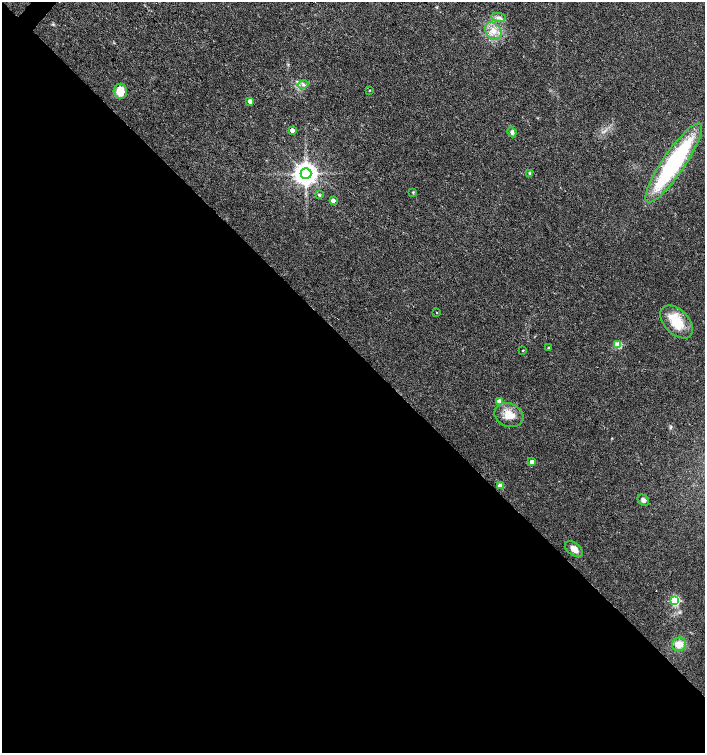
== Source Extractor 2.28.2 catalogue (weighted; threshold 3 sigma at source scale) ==
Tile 14 of 4 x 4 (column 2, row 4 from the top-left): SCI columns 1639-3044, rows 1-1502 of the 6023 x 6017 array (HDU 1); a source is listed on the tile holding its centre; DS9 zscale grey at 2 x 2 block average (1 PNG px = mean of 2 x 2 image px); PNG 707 x 755 px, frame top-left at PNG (2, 2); each listed source drawn as its Kron ellipse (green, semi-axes under 4 px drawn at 4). Shown black and unused: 54% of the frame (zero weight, under 3 of 4 exposures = <1% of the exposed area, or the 3 px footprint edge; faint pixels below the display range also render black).
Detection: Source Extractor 2.28.2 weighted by HDU 2 'WHT'; one run over the whole footprint, this tile lists its part. Background 0.0228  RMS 0.0029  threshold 0.0129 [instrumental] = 3 sigma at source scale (4.5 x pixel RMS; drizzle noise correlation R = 1.50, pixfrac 1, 0.0396/0.0396 arcsec/px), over >= 5 px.
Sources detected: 27; all 27 listed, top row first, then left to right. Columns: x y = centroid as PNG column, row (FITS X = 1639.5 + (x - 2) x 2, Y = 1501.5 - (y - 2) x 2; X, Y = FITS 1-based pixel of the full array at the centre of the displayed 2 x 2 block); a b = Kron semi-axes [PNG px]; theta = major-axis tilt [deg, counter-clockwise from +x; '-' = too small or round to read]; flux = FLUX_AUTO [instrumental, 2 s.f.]
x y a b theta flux
499 17 7 4 -7 2.1
493 31 9 7 -52 5.8
303 85 5 4 - 1.7
369 90 3 2 - 0.29
120 91 7 6 - 9.4
250 101 3 3 - 6.2
292 130 3 2 - 4.8
512 132 5 4 - 1.9
674 163 47 11 56 97
306 173 5 5 - 640
530 173 4 3 - 0.94
413 192 4 3 - 0.61
319 195 3 3 - 0.87
333 200 3 3 - 4
437 313 3 2 - 0.37
677 322 20 12 -45 18
618 345 3 3 - 24
549 348 2 2 - 1.7
522 350 2 2 - 0.54
499 401 3 3 - 5.5
509 415 15 11 -21 8.8
532 462 3 3 - 5.7
500 486 3 3 - 8.1
643 500 6 5 - 2.2
574 549 10 6 -38 4.5
675 601 4 3 - 57
679 644 7 6 - 6.9